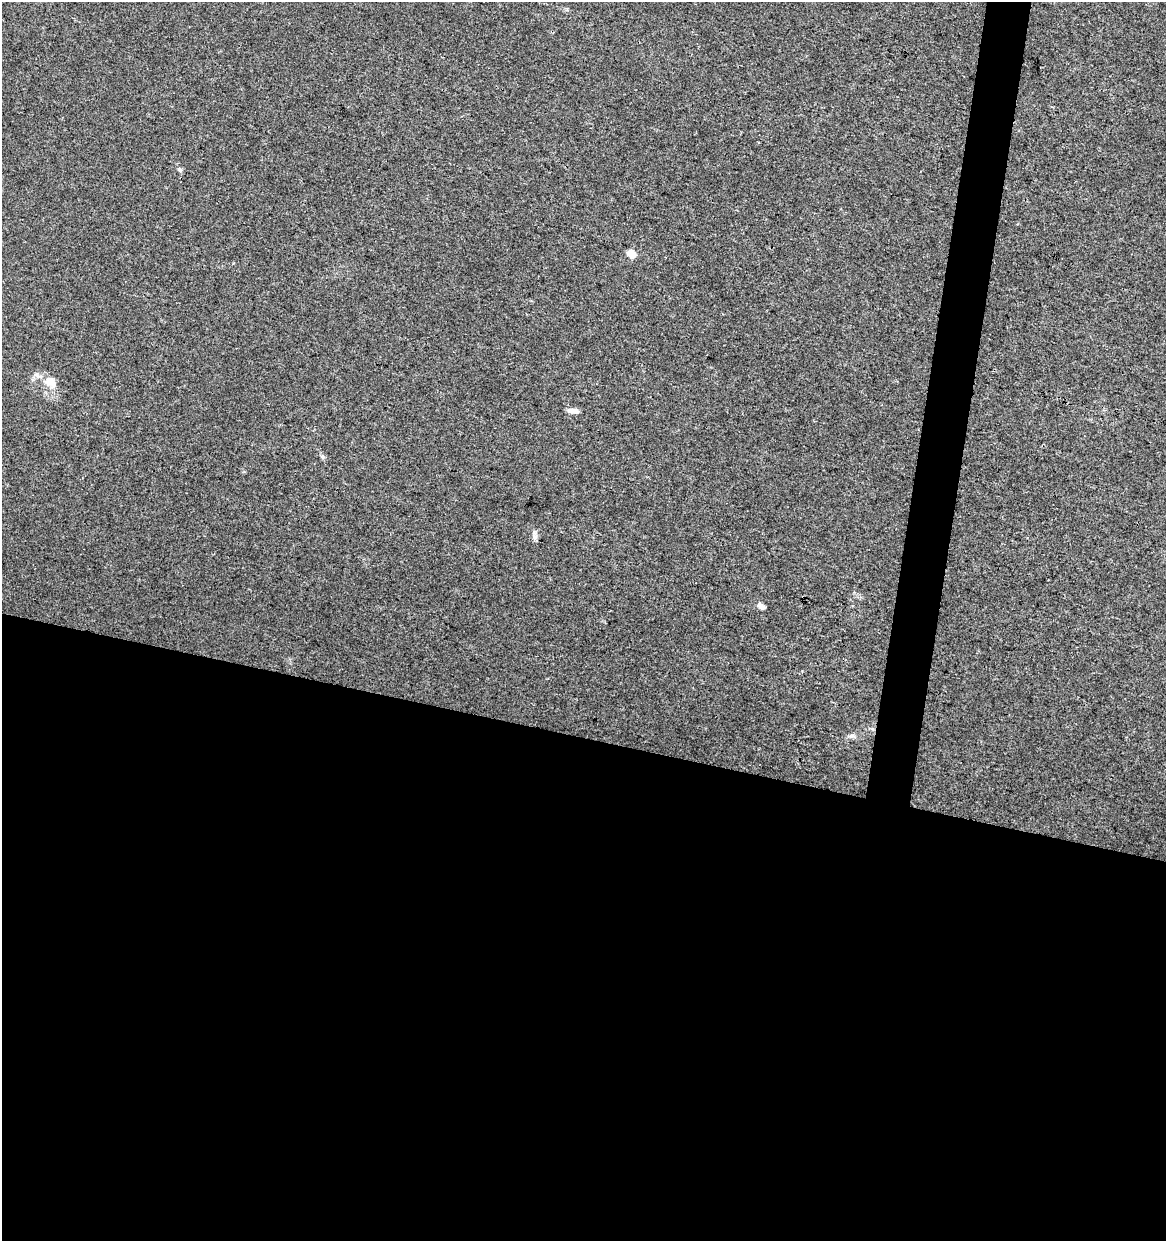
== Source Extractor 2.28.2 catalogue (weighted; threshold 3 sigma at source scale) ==
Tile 14 of 4 x 4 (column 2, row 4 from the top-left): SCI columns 1385-2548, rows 6-1244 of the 5159 x 4962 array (HDU 1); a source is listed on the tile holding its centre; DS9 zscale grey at full resolution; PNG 1168 x 1243 px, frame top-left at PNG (2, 2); no overlay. Shown black and unused: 43% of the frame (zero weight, under 3 of 4 exposures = <1% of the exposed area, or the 3 px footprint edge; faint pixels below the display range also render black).
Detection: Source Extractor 2.28.2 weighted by HDU 2 'WHT'; one run over the whole footprint, this tile lists its part. Background 0.00577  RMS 0.0027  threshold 0.0121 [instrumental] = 3 sigma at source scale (4.5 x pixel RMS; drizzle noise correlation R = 1.50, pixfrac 1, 0.0396/0.0396 arcsec/px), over >= 5 px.
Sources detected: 8; all 8 listed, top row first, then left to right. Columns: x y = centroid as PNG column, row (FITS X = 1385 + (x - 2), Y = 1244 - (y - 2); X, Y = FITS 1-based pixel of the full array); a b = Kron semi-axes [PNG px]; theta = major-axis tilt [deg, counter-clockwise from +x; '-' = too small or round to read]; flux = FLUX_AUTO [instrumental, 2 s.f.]
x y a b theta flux
180 170 7 6 - 0.57
632 253 10 8 -43 2.2
50 382 16 13 -47 3.3
574 411 12 6 -7 1.5
322 457 7 5 -55 0.57
534 537 8 7 - 0.93
761 606 9 6 -41 1.2
851 736 7 6 - 0.74